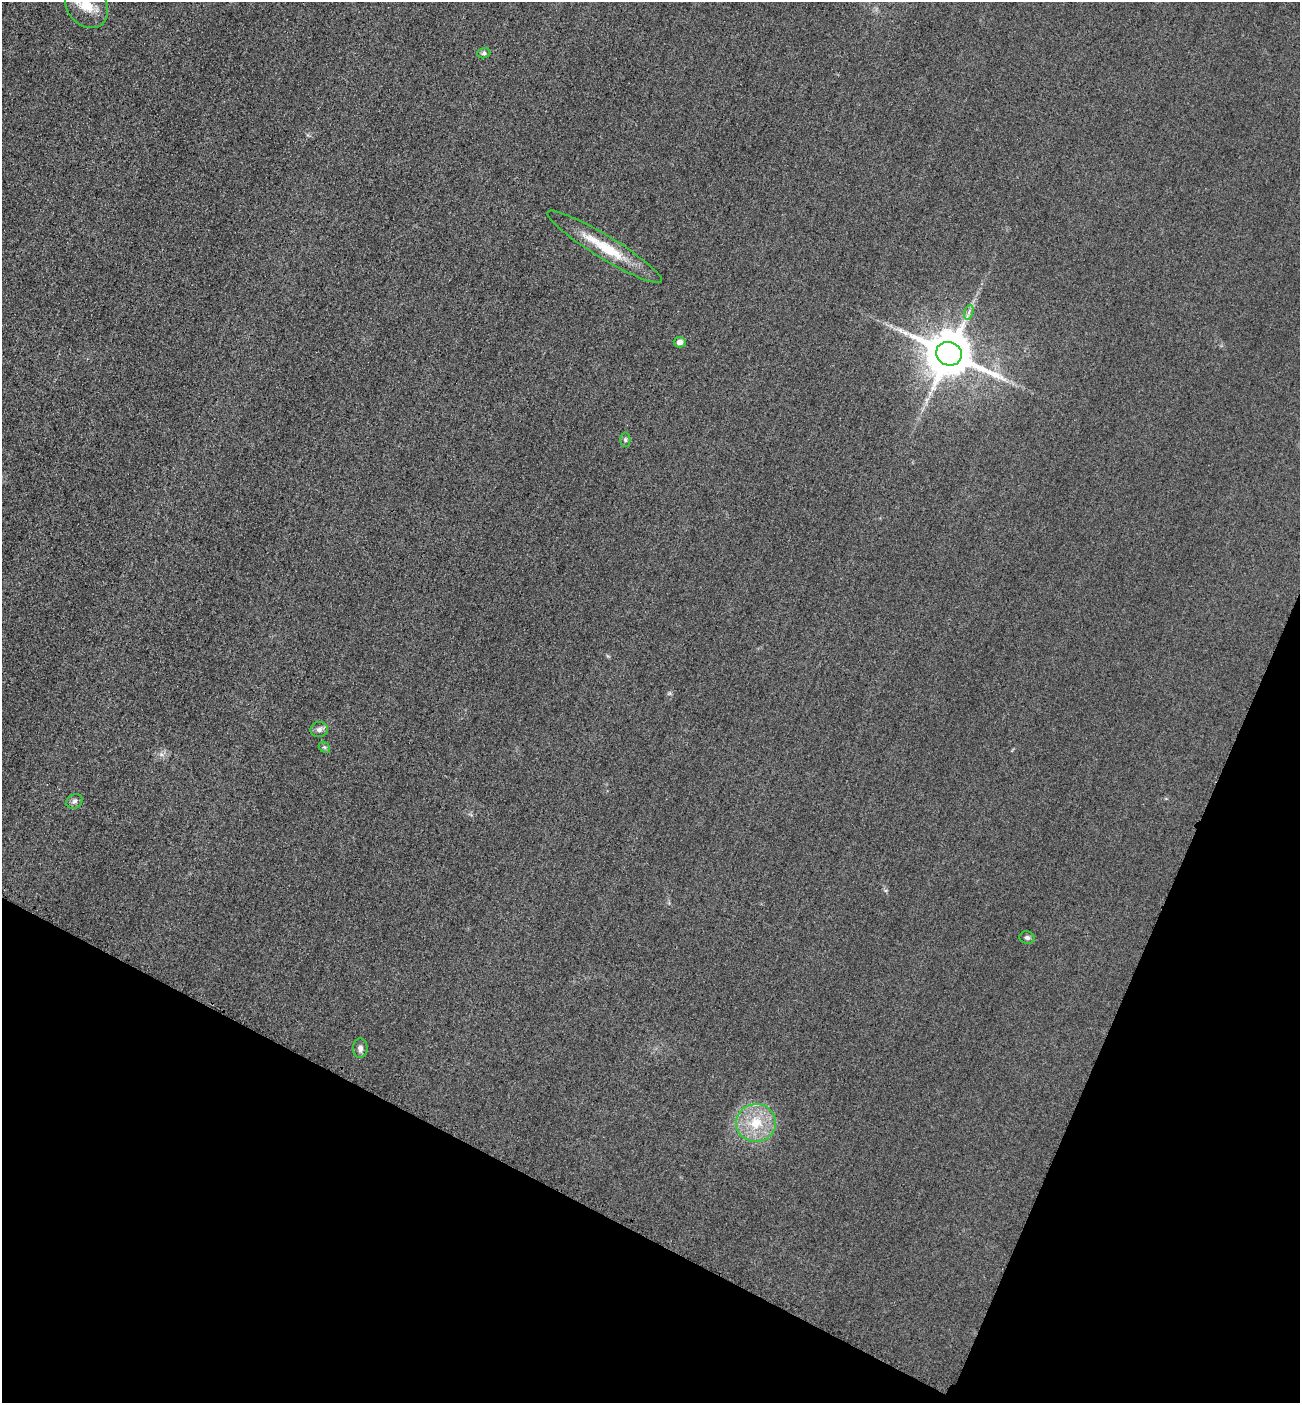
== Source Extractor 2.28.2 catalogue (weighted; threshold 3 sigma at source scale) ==
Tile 15 of 4 x 4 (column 3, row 4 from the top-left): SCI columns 2901-4198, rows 26-1426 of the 5667 x 5654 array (HDU 1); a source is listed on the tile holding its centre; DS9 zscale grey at full resolution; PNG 1302 x 1405 px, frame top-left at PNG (2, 2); each listed source drawn as its Kron ellipse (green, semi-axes under 4 px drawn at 4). Shown black and unused: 21% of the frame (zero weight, under 3 of 4 exposures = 3% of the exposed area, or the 3 px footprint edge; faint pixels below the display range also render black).
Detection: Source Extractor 2.28.2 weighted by HDU 2 'WHT'; one run over the whole footprint, this tile lists its part. Background 0.0584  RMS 0.017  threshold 0.0756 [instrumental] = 3 sigma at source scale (4.5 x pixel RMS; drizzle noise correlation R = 1.50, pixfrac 1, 0.05/0.05 arcsec/px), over >= 5 px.
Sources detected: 13; all 13 listed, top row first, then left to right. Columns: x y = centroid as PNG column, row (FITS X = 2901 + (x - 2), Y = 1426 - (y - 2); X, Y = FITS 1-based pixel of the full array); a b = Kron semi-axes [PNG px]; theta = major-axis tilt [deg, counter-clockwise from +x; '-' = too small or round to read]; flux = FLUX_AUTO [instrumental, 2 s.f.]
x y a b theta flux
87 5 24 19 -50 44
484 53 6 5 - 3.1
604 247 67 11 -31 68
969 312 7 4 71 4.2
680 342 6 5 - 7.3
949 354 13 11 -24 8400
625 440 7 5 -88 3.3
319 730 9 7 6 6.4
324 747 6 4 -43 2.8
74 801 8 7 - 5.1
1027 938 8 6 -14 4.3
360 1048 10 7 87 6.7
756 1123 20 19 - 54
Isophote crosses this tile's border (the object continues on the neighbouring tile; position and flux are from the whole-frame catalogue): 1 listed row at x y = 87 5